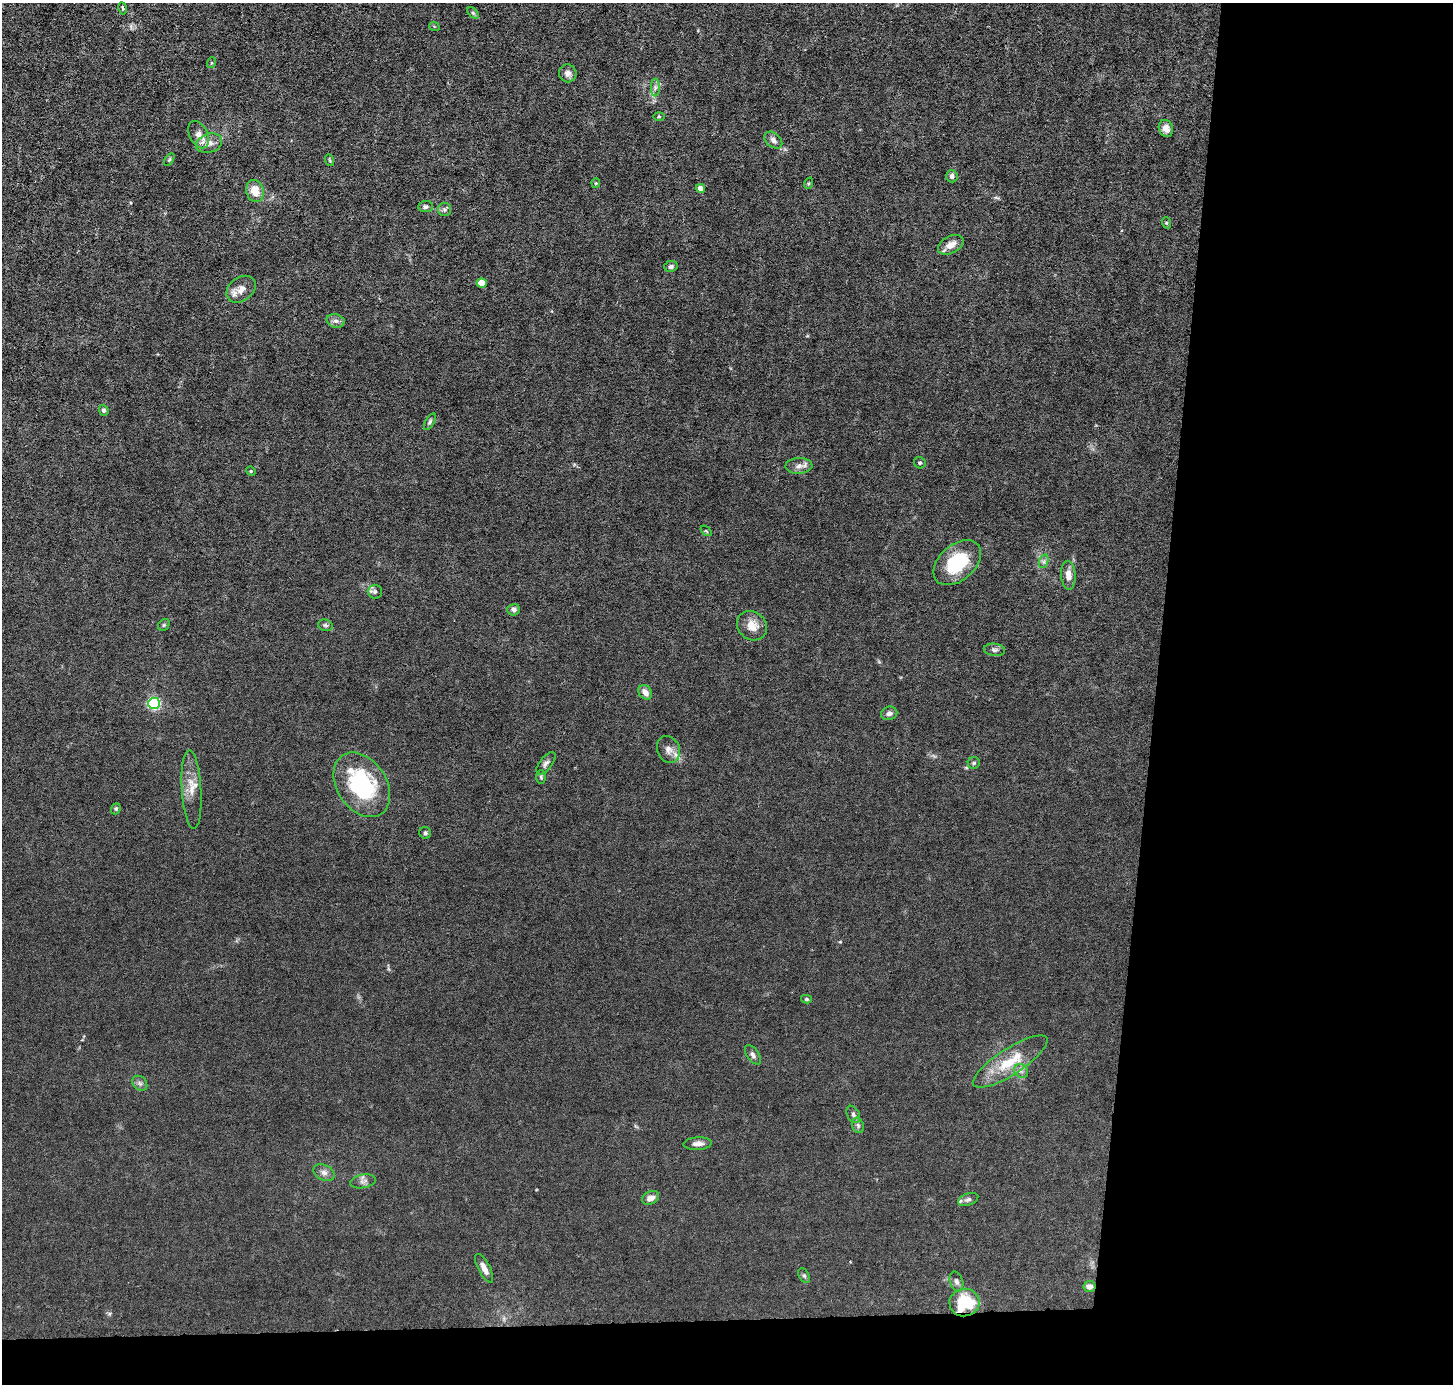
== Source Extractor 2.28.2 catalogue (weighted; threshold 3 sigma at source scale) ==
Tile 9 of 3 x 3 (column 3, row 3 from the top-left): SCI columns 2904-4354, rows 138-1519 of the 4354 x 4384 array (HDU 1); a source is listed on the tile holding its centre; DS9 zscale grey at full resolution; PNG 1455 x 1386 px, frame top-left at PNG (2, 3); each listed source drawn as its Kron ellipse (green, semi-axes under 4 px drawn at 4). Shown black and unused: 24% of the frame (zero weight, under 3 of 6 exposures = <1% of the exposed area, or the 3 px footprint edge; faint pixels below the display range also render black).
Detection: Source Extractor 2.28.2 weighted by HDU 2 'WHT'; one run over the whole footprint, this tile lists its part. Background 0.0122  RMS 0.0027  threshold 0.0111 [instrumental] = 3 sigma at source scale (4.09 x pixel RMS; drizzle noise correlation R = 1.36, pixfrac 0.8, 0.05/0.05 arcsec/px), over >= 5 px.
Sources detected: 71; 2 inside a brighter listed object's ellipse — not listed separately; the other 69 listed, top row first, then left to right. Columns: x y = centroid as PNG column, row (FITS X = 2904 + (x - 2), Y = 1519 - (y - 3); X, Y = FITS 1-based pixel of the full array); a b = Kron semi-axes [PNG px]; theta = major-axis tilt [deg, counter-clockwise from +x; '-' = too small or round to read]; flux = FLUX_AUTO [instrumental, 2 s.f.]
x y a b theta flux
123 8 6 3 -80 0.31
473 13 7 4 -45 0.4
434 26 5 3 - 0.22
211 63 5 3 - 0.22
568 73 9 8 - 1.2
655 88 9 4 89 0.71
659 116 6 4 0 0.29
1166 128 9 7 -71 1.3
199 135 14 9 -63 1.8
773 140 10 7 -41 1
209 143 13 9 16 2
169 160 7 4 58 0.32
329 160 6 3 -69 0.28
952 176 6 5 - 0.72
596 183 4 4 - 0.26
809 183 6 4 72 0.31
700 188 4 4 - 2.1
255 191 11 8 -75 3.7
426 207 7 5 5 0.64
445 209 7 6 - 0.62
1167 223 6 3 -70 0.29
951 245 14 8 28 2.1
671 266 7 5 13 0.63
482 283 5 4 - 4.8
241 289 16 11 36 2.1
336 321 9 6 -14 0.92
104 410 5 4 - 0.58
430 422 9 4 61 0.5
920 463 6 5 - 0.42
799 466 13 7 3 1.4
251 471 5 4 - 0.27
706 531 6 3 -37 0.24
1044 561 7 4 72 0.53
957 563 28 17 41 13
1068 575 14 7 -87 1.9
375 592 7 7 - 0.71
514 610 6 5 - 0.92
164 625 6 5 - 0.37
325 625 7 5 -15 0.53
752 626 16 14 -40 3.1
994 650 11 6 -6 0.71
645 692 8 6 -52 1.6
154 703 6 5 - 38
889 713 8 6 14 0.94
668 749 14 11 -65 1.8
546 763 13 6 51 0.94
974 763 6 6 - 0.47
541 777 7 5 -88 0.38
362 785 35 24 -56 26
192 790 39 9 -86 3.9
116 809 6 4 69 0.34
425 833 6 6 - 0.45
806 999 5 4 - 0.34
753 1055 11 6 -55 0.81
1010 1062 43 13 33 8.2
1021 1071 8 6 -44 0.82
140 1083 8 6 -45 0.76
853 1114 9 6 -62 0.72
858 1125 8 6 -70 0.6
698 1144 14 6 3 1.4
324 1173 11 7 -26 1.1
363 1181 13 7 10 1
651 1198 9 6 26 1.6
968 1199 10 6 20 0.71
484 1268 16 6 -63 1.6
804 1276 8 5 -62 0.46
956 1282 10 6 -73 0.85
1090 1287 6 5 - 1.5
964 1303 15 14 - 11
Overlapping masked pixels (flux is a lower limit): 1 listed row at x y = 964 1303